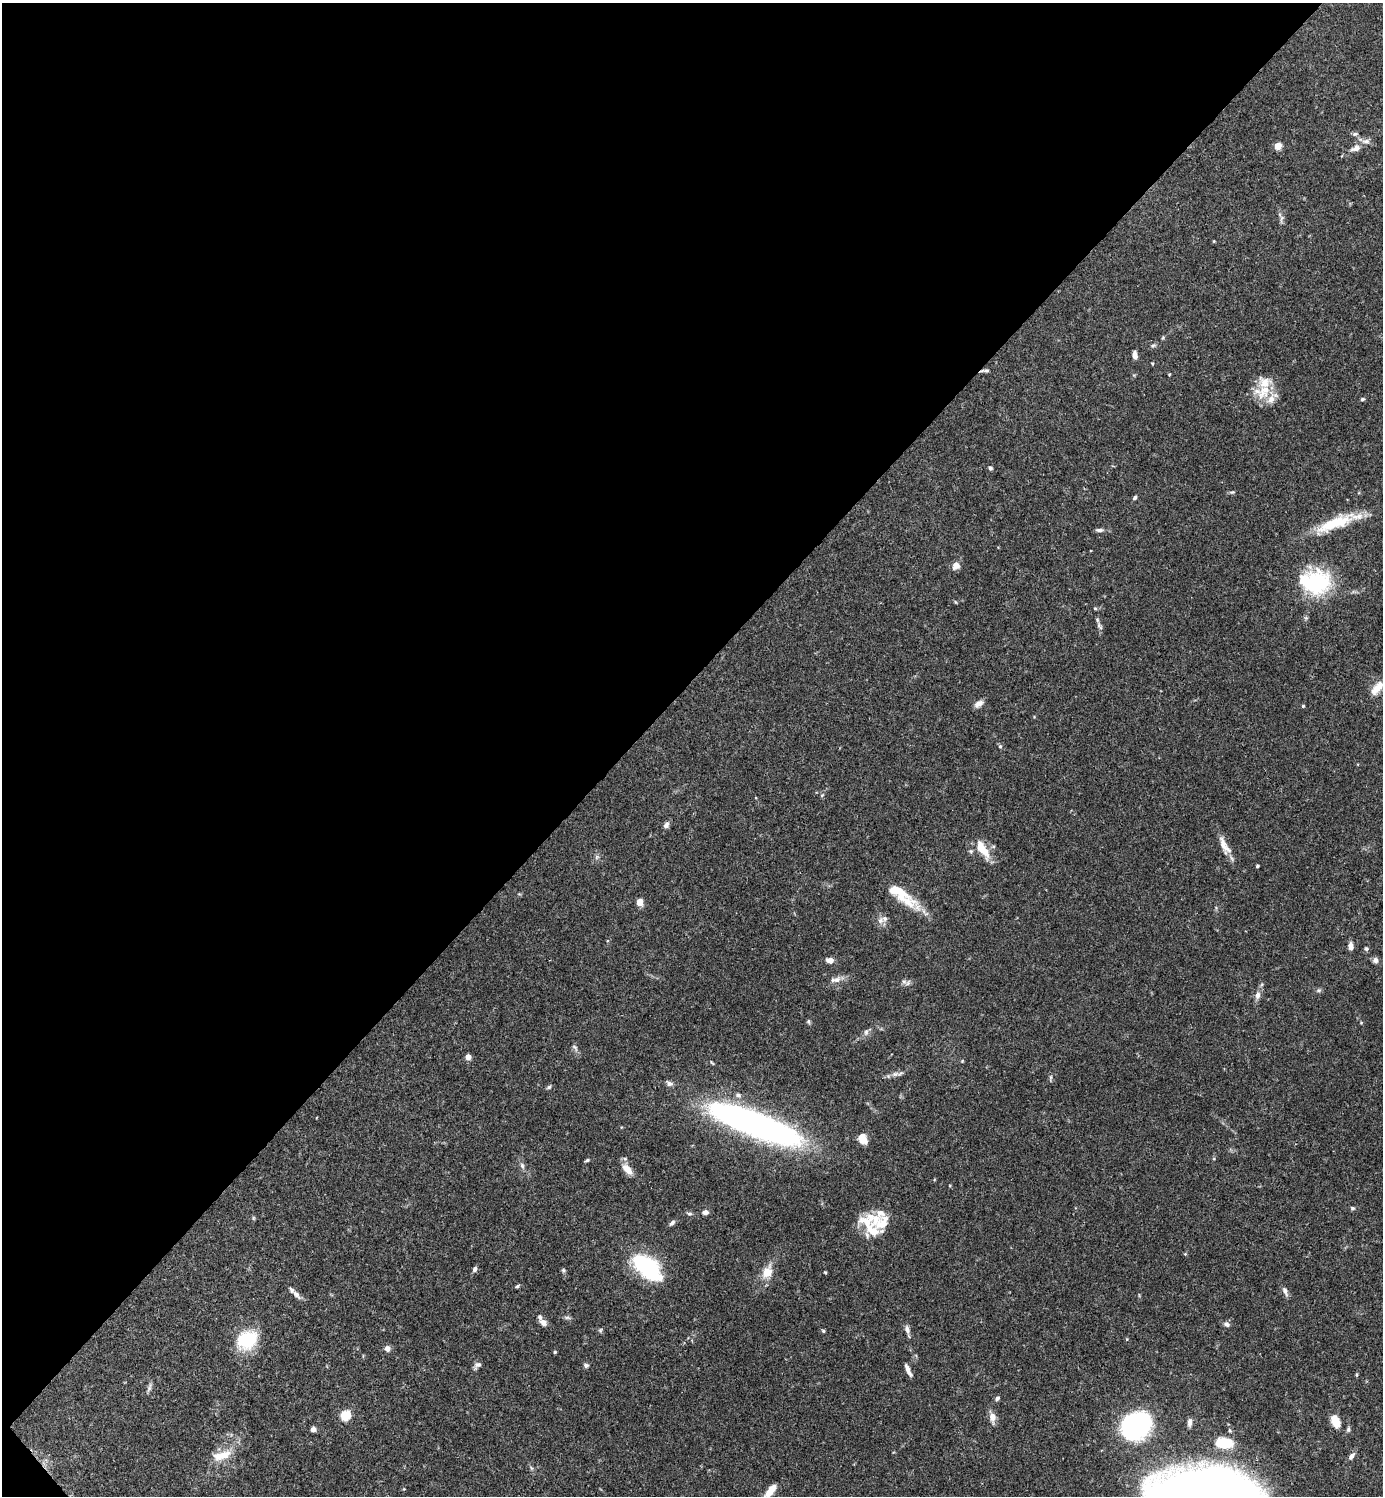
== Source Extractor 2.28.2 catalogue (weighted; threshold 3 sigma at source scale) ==
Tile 5 of 4 x 4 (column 1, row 2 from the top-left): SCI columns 300-1680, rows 2991-4484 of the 5982 x 5983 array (HDU 1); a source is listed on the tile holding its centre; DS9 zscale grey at full resolution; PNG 1385 x 1498 px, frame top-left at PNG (2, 3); no overlay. Shown black and unused: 46% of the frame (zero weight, under 3 of 4 exposures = <1% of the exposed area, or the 3 px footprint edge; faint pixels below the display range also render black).
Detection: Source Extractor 2.28.2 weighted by HDU 2 'WHT'; one run over the whole footprint, this tile lists its part. Background 0.0643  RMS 0.0032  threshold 0.0143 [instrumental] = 3 sigma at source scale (4.5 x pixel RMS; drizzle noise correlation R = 1.50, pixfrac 1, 0.05/0.05 arcsec/px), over >= 5 px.
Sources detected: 109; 1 inside a brighter object's white glare — not listed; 11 inside a brighter listed object's ellipse — not listed separately; the other 97 listed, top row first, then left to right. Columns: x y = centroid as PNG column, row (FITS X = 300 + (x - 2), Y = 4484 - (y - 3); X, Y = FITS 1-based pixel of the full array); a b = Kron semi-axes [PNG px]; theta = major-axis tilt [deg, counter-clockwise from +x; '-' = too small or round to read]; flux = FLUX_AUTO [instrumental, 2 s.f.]
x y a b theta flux
1355 134 7 6 - 0.66
1278 146 5 4 - 9.2
1356 148 15 8 22 2.3
1281 219 14 4 82 0.92
1214 241 4 3 - 0.27
1153 345 8 5 20 0.65
1135 355 8 5 -87 1.6
1152 363 4 3 - 0.3
986 370 10 4 5 0.7
1264 390 31 18 32 8.4
1362 399 5 4 - 0.52
990 468 5 4 - 0.65
1232 492 7 4 7 0.53
1135 498 6 4 46 0.57
1334 523 52 14 22 14
1099 530 10 5 0 0.89
956 566 9 8 - 2.2
1317 583 33 32 - 23
1095 608 5 4 - 0.36
1099 626 12 5 -56 0.99
1377 688 21 8 49 3.7
979 704 12 7 31 1.7
1303 706 4 4 - 0.37
1000 746 5 5 - 0.51
822 795 6 4 45 0.38
666 825 10 6 61 1.2
1224 846 27 9 -63 3.7
983 849 24 9 -56 6.3
597 857 6 6 - 0.75
1257 866 3 3 - 0.5
640 902 6 5 - 3.2
908 902 36 15 -29 8.1
885 918 9 8 - 1.5
1351 946 8 5 -89 2
1366 949 6 5 - 0.66
830 960 9 6 -8 1.8
1375 960 7 7 - 1.1
837 980 12 7 24 1.9
908 983 10 7 46 1.1
1319 990 7 6 - 0.69
1257 995 10 7 81 1.6
808 1021 7 5 -56 0.47
866 1032 9 6 75 0.97
575 1047 11 5 -49 0.9
468 1057 4 4 - 3.6
962 1061 5 4 - 0.29
895 1074 11 6 6 1.3
1051 1077 7 4 90 0.54
549 1087 6 5 - 0.55
754 1124 101 23 -21 120
862 1139 10 8 -64 4.5
587 1160 6 4 22 0.47
522 1166 9 5 -65 0.95
627 1169 17 9 -51 3
1352 1208 6 5 - 0.52
705 1212 7 5 4 1.2
881 1213 15 12 -55 2.5
689 1214 7 5 -1 0.66
253 1218 6 4 -90 0.38
672 1223 9 5 42 0.93
870 1227 35 15 -57 10
1185 1254 4 4 - 0.32
644 1265 28 12 -41 47
475 1269 7 6 - 0.87
563 1270 7 5 -89 0.52
767 1272 19 12 65 4.6
825 1272 3 3 - 0.34
517 1286 6 4 28 0.5
1285 1291 13 6 -68 1.3
296 1295 15 6 -47 1.5
567 1318 10 4 -11 0.67
543 1323 9 7 -31 1.6
1227 1324 7 6 - 1.1
907 1329 12 6 -75 1.3
600 1330 7 4 57 0.46
823 1331 5 4 - 0.4
247 1340 21 17 29 17
387 1348 8 7 - 1.3
555 1352 4 4 - 0.37
477 1365 10 6 36 1.1
586 1365 6 5 - 0.74
908 1370 14 4 -65 1.7
149 1388 14 5 74 0.94
997 1398 6 5 - 0.73
345 1415 5 5 - 23
992 1417 14 7 -82 2.3
1335 1421 11 7 -68 5.4
1190 1422 8 5 82 1.4
1136 1427 18 15 14 88
313 1429 6 5 - 1.1
1348 1429 7 5 74 0.7
1230 1431 5 5 - 0.48
1223 1442 18 10 -11 10
222 1455 29 11 18 5.9
1351 1456 10 6 51 1.2
531 1468 6 4 -71 0.5
770 1491 16 7 50 4.1
Overlapping masked pixels (flux is a lower limit): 1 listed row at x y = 754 1124
Isophote crosses this tile's border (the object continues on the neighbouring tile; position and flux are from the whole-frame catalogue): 1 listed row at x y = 770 1491